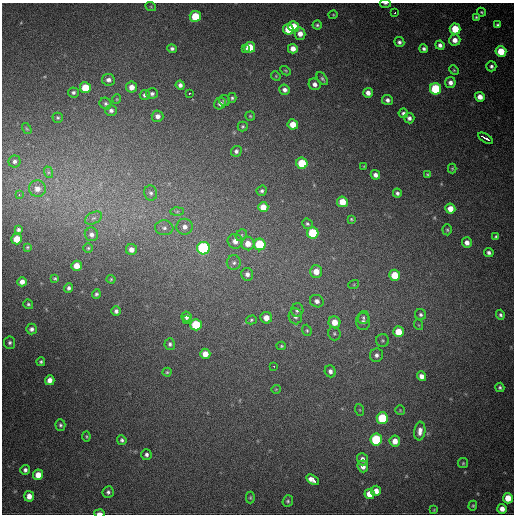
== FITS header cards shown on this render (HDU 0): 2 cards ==
NAXIS1  =                  512
NAXIS2  =                  512

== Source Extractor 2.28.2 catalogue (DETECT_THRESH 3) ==
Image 512 x 512 px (HDU 0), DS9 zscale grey, 1 PNG px = 1 image px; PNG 516 x 516 px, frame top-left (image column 1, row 512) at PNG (2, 3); each listed source drawn as its Kron ellipse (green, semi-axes under 4 px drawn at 4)
Background 816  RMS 23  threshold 68.2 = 3 sigma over >= 5 px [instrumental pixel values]
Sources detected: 167; all 167 listed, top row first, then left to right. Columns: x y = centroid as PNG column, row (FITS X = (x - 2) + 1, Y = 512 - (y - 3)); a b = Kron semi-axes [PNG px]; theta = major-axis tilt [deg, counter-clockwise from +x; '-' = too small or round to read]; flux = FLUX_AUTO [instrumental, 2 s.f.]
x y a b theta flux
385 3 5 2 - 2000
151 7 5 3 - 1400
481 12 5 3 - 1900
395 13 3 2 - 2200
333 15 4 4 - 1500
195 16 5 5 - 53000
476 17 4 3 - 2000
317 25 4 4 - 2600
498 25 4 3 - 3100
294 27 5 5 - 43000
288 29 5 5 - 34000
455 29 5 5 - 41000
300 34 6 5 - 11000
455 40 5 5 - 12000
399 42 5 5 - 4100
440 45 4 4 - 5500
250 47 5 5 - 33000
172 48 5 4 - 3900
246 49 3 2 - 7500
293 49 5 4 - 11000
424 49 4 4 - 4300
501 51 5 5 - 42000
491 66 5 5 - 3900
454 70 5 4 - 1900
286 71 5 3 - 1500
276 76 5 4 - 1500
322 79 7 4 -52 3000
108 80 6 5 - 6000
450 82 5 5 - 8100
315 84 6 5 - 6500
180 85 4 4 - 5100
132 87 5 5 - 12000
85 88 5 5 - 36000
436 89 6 5 - 110000
285 90 5 5 - 5900
73 92 5 5 - 3700
190 93 3 3 - 45000
368 93 5 4 - 8500
152 94 6 5 - 3900
145 95 5 5 - 4900
480 97 5 4 - 12000
232 98 5 4 - 2500
117 99 5 3 - 1300
387 100 5 5 - 5700
224 101 6 5 - 2600
220 103 6 5 - 5700
105 104 6 5 - 3400
111 110 6 5 - 5000
403 113 5 5 - 4700
158 116 6 5 - 7300
250 116 5 4 - 1700
58 118 5 5 - 2200
409 118 5 5 - 5600
293 124 5 5 - 20000
243 126 5 5 - 2500
27 129 6 3 -58 1600
485 138 8 3 -31 24000
236 151 5 5 - 4100
14 161 6 6 - 4800
302 163 5 5 - 55000
364 166 4 3 - 1300
452 168 5 4 - 1800
48 172 6 4 -72 2600
375 175 5 4 - 6100
428 175 4 4 - 2000
37 189 8 8 - 11000
262 191 5 5 - 3200
151 193 8 6 -77 4400
397 193 4 4 - 3600
19 195 3 2 - 5200
342 202 5 5 - 24000
263 207 5 5 - 19000
450 209 5 5 - 17000
177 212 6 4 1 2700
93 218 9 5 26 4700
351 219 4 4 - 1700
307 224 5 5 - 2700
185 227 8 8 - 8500
164 228 9 7 -4 6300
18 230 4 3 - 3200
447 230 5 4 - 2300
313 233 6 5 - 70000
91 234 7 6 - 6500
241 235 6 5 - 2600
496 237 4 3 - 2400
17 239 5 5 - 26000
235 241 7 7 - 9800
467 242 5 5 - 8200
248 244 7 6 - 15000
260 244 6 6 - 80000
27 247 4 3 - 1400
88 248 5 5 - 2200
203 248 6 6 - 220000
131 249 5 5 - 8600
489 253 5 4 - 4200
234 263 7 7 - 4600
76 266 5 5 - 16000
316 271 6 6 - 18000
247 274 6 6 - 6100
395 275 5 5 - 35000
55 278 3 3 - 2000
111 279 4 4 - 1700
22 282 5 4 - 9000
354 284 5 3 - 1500
69 288 5 4 - 4000
96 294 5 4 - 3000
317 301 7 6 - 6600
28 304 5 4 - 2500
297 310 6 6 - 4600
116 311 5 5 - 4400
421 315 6 5 - 3600
500 315 5 4 - 3300
187 316 5 5 - 6000
295 316 8 7 - 6000
266 318 6 5 - 14000
363 318 6 5 - 3300
186 320 3 2 - 3900
251 320 5 4 - 2100
363 321 8 7 - 5300
334 322 6 6 - 19000
196 325 6 5 - 67000
419 325 5 3 - 1300
31 329 5 5 - 5300
307 330 6 4 -69 2400
398 332 5 5 - 29000
334 334 7 6 - 3200
382 340 6 6 - 3200
10 343 6 5 - 3700
170 344 6 5 - 3700
281 346 5 4 - 1900
205 354 5 5 - 15000
376 355 7 6 - 5800
41 362 4 4 - 2700
274 366 2 2 - 5000
330 371 6 5 - 5700
167 372 4 4 - 2000
422 376 5 4 - 8500
50 380 5 4 - 10000
500 387 4 4 - 3000
276 389 5 3 - 1000
360 410 6 4 -71 1800
400 410 5 5 - 1700
382 418 6 5 - 81000
60 425 5 5 - 2800
420 431 9 5 84 10000
86 436 5 3 - 1500
122 440 5 4 - 3500
376 440 6 5 - 120000
395 441 5 5 - 15000
146 455 5 5 - 4200
362 459 6 5 - 6800
463 463 5 5 - 1900
363 466 6 5 - 9100
25 470 5 4 - 4900
38 475 5 5 - 18000
313 480 7 4 -32 17000
376 491 5 5 - 11000
108 492 6 5 - 4000
369 494 5 5 - 20000
29 496 5 5 - 12000
250 498 6 4 90 2100
508 498 5 5 - 27000
288 501 6 5 - 2800
473 506 5 4 - 1800
502 509 5 5 - 11000
434 510 4 4 - 1400
99 513 5 2 - 9400
At the frame edge (FLAGS 8, measured only in part): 2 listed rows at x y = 385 3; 99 513